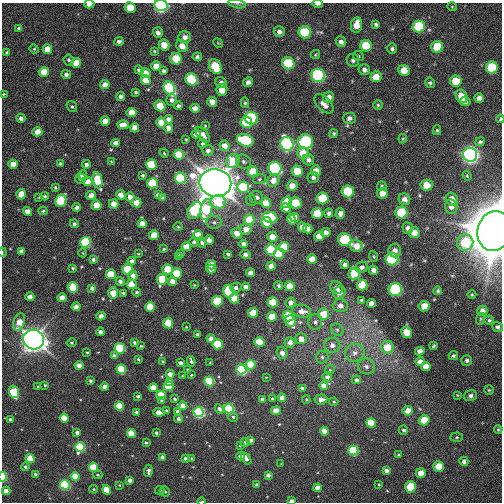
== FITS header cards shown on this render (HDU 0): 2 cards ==
NAXIS1  =                  500 / Width of image
NAXIS2  =                  500 / Height of image

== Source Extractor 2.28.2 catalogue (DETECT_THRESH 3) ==
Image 500 x 500 px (HDU 0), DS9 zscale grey, 1 PNG px = 1 image px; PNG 504 x 504 px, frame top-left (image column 1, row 500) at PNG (2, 3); each listed source drawn as its Kron ellipse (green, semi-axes under 4 px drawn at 4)
Background 0.00855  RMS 0.018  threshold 0.0535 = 3 sigma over >= 5 px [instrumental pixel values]
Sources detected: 409; all 409 listed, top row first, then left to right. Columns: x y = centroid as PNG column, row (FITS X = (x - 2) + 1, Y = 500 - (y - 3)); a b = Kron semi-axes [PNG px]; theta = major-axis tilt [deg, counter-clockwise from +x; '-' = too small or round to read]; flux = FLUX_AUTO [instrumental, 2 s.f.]
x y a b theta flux
89 4 5 3 - 13
237 4 9 3 -13 2.4
318 4 5 3 - 4.3
161 5 7 5 -11 260
130 7 5 5 - 21
452 7 5 4 - 1.3
376 24 4 3 - 2.7
357 25 8 5 80 15
419 26 6 6 - 62
19 29 4 4 - 5.2
279 32 5 5 - 4.9
305 32 6 6 - 91
158 33 5 5 - 5.3
185 37 6 6 - 6.8
119 41 4 4 - 4.3
341 42 5 5 - 5.6
218 43 5 4 - 1.2
164 45 5 5 - 13
182 46 6 5 - 9.7
366 46 6 5 - 39
437 47 6 6 - 43
34 49 5 4 - 1.2
47 49 5 5 - 20
392 49 5 5 - 2.7
154 51 3 3 - 1.4
7 53 4 4 - 2
315 54 5 4 - 1.5
358 56 6 4 -25 1.8
197 57 4 4 - 2.8
176 59 6 5 - 33
69 60 5 5 - 2.8
353 60 6 6 - 3.6
76 63 5 4 - 22
288 63 6 6 - 72
156 66 5 5 - 22
215 66 8 6 -61 34
492 68 6 6 - 56
139 70 5 4 - 3.3
364 70 6 5 - 4.8
404 70 6 5 - 17
164 71 4 3 - 3.2
44 72 5 4 - 28
146 73 5 4 - 12
66 74 5 4 - 3.9
318 75 7 6 - 170
376 77 5 5 - 18
191 79 6 6 - 100
146 80 5 4 - 24
456 81 6 5 - 25
248 82 5 4 - 4.6
221 83 6 5 - 3.9
430 83 5 4 - 2.9
105 85 5 4 - 10
169 88 7 5 -60 290
222 90 6 5 - 14
136 92 3 3 - 1.7
4 94 4 3 - 1.2
121 96 4 4 - 4.1
461 96 7 5 -62 18
328 97 6 5 - 8.3
479 98 4 4 - 6.5
172 100 6 5 - 5.4
465 101 5 4 - 3
212 102 5 5 - 9.3
245 103 5 4 - 2
324 104 12 7 -47 9.9
378 105 4 4 - 1.7
160 106 6 5 - 38
178 106 4 4 - 2.9
72 107 6 5 - 2.1
195 108 5 4 - 12
132 113 5 4 - 26
21 118 4 4 - 5.6
251 118 6 6 - 120
349 118 6 5 - 5.1
168 119 4 4 - 5.9
500 119 4 3 - 1.8
105 121 4 4 - 11
246 122 6 5 - 42
161 123 5 4 - 22
123 125 6 4 0 11
205 126 3 3 - 1
135 128 4 4 - 16
168 128 5 4 - 7.4
437 130 5 4 - 1.6
37 132 5 4 - 16
196 134 5 4 - 7.9
334 134 4 4 - 1.9
203 135 9 5 -49 7.8
186 139 3 3 - 1.2
403 139 5 3 - 1.1
245 140 8 6 -17 84
306 141 7 7 - 100
480 142 5 4 - 2
116 143 4 4 - 7.4
202 144 5 4 - 1.9
287 144 7 6 - 240
224 145 5 5 - 10
208 150 6 5 - 4.6
164 153 4 4 - 1.4
303 153 6 6 - 21
179 155 5 5 - 61
470 155 7 7 - 510
309 160 6 5 - 4.3
233 161 7 6 - 51
111 162 3 3 - 1.2
243 162 8 6 -30 4.2
13 164 5 4 - 17
60 164 4 3 - 3.4
86 164 4 4 - 4
151 165 5 5 - 78
275 168 6 6 - 170
253 171 5 5 - 37
297 171 6 5 - 28
316 171 5 5 - 12
82 175 5 4 - 4.6
142 175 4 3 - 1.9
467 176 5 4 - 1.3
313 177 5 5 - 3.4
181 178 5 5 - 120
81 179 5 5 - 2.8
260 179 6 5 - 2.2
97 180 8 5 -81 36
273 181 6 5 - 13
88 182 4 4 - 14
152 183 5 5 - 98
215 183 16 13 -10 2100
427 185 6 5 - 18
292 186 5 5 - 9.1
382 186 5 5 - 2
55 187 3 3 - 1.4
243 187 6 5 - 150
348 191 6 6 - 48
382 193 5 5 - 13
21 194 5 4 - 18
91 195 5 4 - 9.5
121 195 5 4 - 14
158 195 4 4 - 4
45 196 4 3 - 1.4
39 197 4 3 - 1.1
130 197 4 4 - 7.4
257 197 6 6 - 4.7
162 198 4 3 - 2.7
322 198 6 6 - 51
404 199 6 5 - 6.9
452 199 7 5 -60 9.9
251 200 5 5 - 1.8
61 201 6 5 - 84
218 202 7 7 - 33
287 202 6 5 - 41
136 203 5 5 - 24
266 203 5 5 - 26
295 203 6 5 - 35
114 204 5 4 - 13
96 205 5 5 - 27
77 207 4 4 - 4.5
451 207 7 6 - 6.2
286 208 5 4 - 9.7
206 209 10 6 78 72
195 210 9 6 58 180
27 211 4 4 - 13
43 211 4 3 - 1.7
401 212 6 6 - 63
317 213 5 5 - 24
329 213 4 4 - 3.2
340 214 5 4 - 5.8
270 217 7 5 -23 110
295 218 5 4 - 26
249 220 5 5 - 44
291 220 5 4 - 29
214 222 8 6 -9 3.6
267 222 6 5 - 41
74 224 4 4 - 2.3
142 224 4 4 - 12
178 227 5 3 - 1.1
302 227 5 4 - 11
408 228 5 5 - 5.7
246 229 6 5 - 13
308 229 5 4 - 12
494 231 20 16 78 5100
326 232 5 4 - 5.3
237 233 6 5 - 11
414 233 5 5 - 11
154 235 5 4 - 22
198 235 5 5 - 35
319 236 5 4 - 15
272 237 5 5 - 14
209 240 5 4 - 8.1
345 240 7 6 - 98
85 242 5 5 - 190
194 242 5 4 - 3.2
202 243 5 4 - 3.2
465 243 8 8 - 45
243 244 4 4 - 7
186 246 5 4 - 16
356 246 6 6 - 12
284 247 5 5 - 41
164 249 4 3 - 1.3
271 250 5 5 - 220
22 251 4 4 - 4.8
395 251 7 6 - 6.6
2 252 4 2 - 1.2
83 253 4 3 - 0.89
138 254 3 3 - 1
180 254 4 4 - 1.8
228 254 4 3 - 2
245 254 5 4 - 4
279 254 5 5 - 51
178 256 4 3 - 2
374 256 6 3 -70 1.4
312 259 5 4 - 23
392 259 6 6 - 130
93 260 4 3 - 2.9
132 261 4 4 - 5.5
211 265 5 4 - 13
345 265 4 4 - 4.5
271 266 4 4 - 8.3
361 267 6 5 - 4.1
73 268 3 3 - 1.4
167 269 5 5 - 28
211 269 4 4 - 11
128 270 5 5 - 97
373 270 5 4 - 5.1
251 273 4 4 - 8
111 274 5 5 - 42
177 274 5 5 - 64
354 274 6 5 - 70
133 275 5 4 - 7.1
162 279 6 5 - 53
120 281 5 4 - 4.3
172 281 5 4 - 7.6
131 284 5 5 - 16
194 285 3 3 - 1.1
362 285 5 5 - 50
279 286 4 3 - 2.5
290 286 5 4 - 25
73 287 5 5 - 53
245 287 4 4 - 5.7
336 287 7 6 - 6.2
92 288 4 4 - 3.6
236 288 5 5 - 3.5
395 289 6 6 - 140
228 291 6 5 - 89
438 291 4 4 - 2.2
137 292 4 3 - 1.6
339 292 6 6 - 8.9
113 293 6 4 87 28
123 293 3 3 - 1.4
472 294 4 3 - 1
30 297 4 4 - 8.8
62 298 4 4 - 10
234 298 5 5 - 22
361 300 3 3 - 1.3
217 301 5 5 - 54
273 302 5 5 - 73
291 303 5 5 - 7.9
371 303 4 4 - 9.5
340 306 7 6 - 7.2
424 306 5 5 - 17
76 307 4 4 - 7.8
150 307 5 5 - 37
302 311 9 6 -10 12
482 311 5 5 - 6.1
253 313 5 5 - 35
323 314 5 5 - 28
101 316 4 4 - 8.6
288 316 5 5 - 110
272 317 5 5 - 19
480 319 6 4 71 1.7
489 320 5 4 - 2.1
291 321 6 5 - 35
19 322 9 5 71 20
315 322 7 7 - 4
168 323 5 5 - 33
186 327 3 3 - 0.85
497 327 5 5 - 3.5
337 330 7 5 -44 3
100 332 4 4 - 4.2
406 332 6 5 - 23
197 334 3 3 - 2.1
34 339 10 10 - 1100
211 339 4 4 - 5.7
301 339 6 5 - 11
259 342 5 5 - 35
290 342 5 5 - 7.7
72 343 5 4 - 1.5
134 343 3 3 - 2.1
217 344 5 5 - 56
332 345 8 7 - 7.2
141 346 4 3 - 1.1
433 346 4 3 - 1.5
387 347 6 6 - 31
120 348 5 5 - 82
420 351 5 4 - 6.1
87 352 3 3 - 1.6
282 353 6 5 - 5.5
355 353 10 9 - 8.4
114 356 4 4 - 6.9
453 356 5 4 - 2.3
322 357 6 6 - 2.9
138 359 3 3 - 1.7
467 360 5 5 - 3.1
162 361 3 3 - 1.3
191 361 5 3 - 3
420 361 5 4 - 6.7
181 363 4 3 - 5.3
210 363 4 3 - 0.89
79 365 4 4 - 16
251 365 5 4 - 51
366 366 8 7 - 5.8
426 366 4 4 - 15
121 369 5 4 - 110
187 369 4 3 - 0.86
241 369 5 5 - 290
330 370 5 4 - 1.8
170 374 5 4 - 13
191 375 3 3 - 1.3
182 376 3 2 - 1.1
266 377 3 2 - 0.88
327 377 4 4 - 7
356 380 4 4 - 6.7
90 381 4 3 - 2.6
209 381 5 4 - 140
170 382 4 3 - 15
45 385 3 3 - 1.3
168 386 5 4 - 59
324 386 4 4 - 13
38 387 3 3 - 1.1
104 387 4 4 - 12
153 388 4 4 - 22
302 388 4 3 - 6.4
489 390 5 5 - 1.7
14 392 6 4 -71 110
161 395 5 4 - 52
457 395 4 4 - 1.1
138 396 4 3 - 3.4
470 396 6 5 - 3.9
282 397 4 4 - 8.8
175 399 4 3 - 2.7
263 399 4 3 - 5.8
272 399 3 3 - 1.4
321 399 6 5 - 9
306 400 4 3 - 1.6
162 401 4 4 - 5.6
334 402 4 3 - 1.8
119 406 4 4 - 79
183 406 4 4 - 21
219 409 5 4 - 5.8
229 409 5 4 - 230
166 411 3 3 - 2
178 411 4 4 - 5.9
276 411 5 4 - 19
408 411 5 5 - 15
137 412 4 3 - 4.5
159 412 6 4 -5 17
199 412 5 5 - 310
233 417 5 4 - 2.3
64 418 4 4 - 43
10 419 3 3 - 2.7
178 419 4 3 - 4.8
424 420 5 5 - 31
371 423 5 4 - 73
498 429 4 3 - 1.4
403 430 4 4 - 3.3
324 431 4 4 - 21
77 433 4 4 - 4.8
156 433 3 3 - 3
131 434 5 4 - 39
457 437 6 5 - 1.8
251 440 4 3 - 5.6
146 443 3 3 - 2.2
245 443 4 4 - 2.7
240 446 3 3 - 2
80 447 5 5 - 200
353 451 5 5 - 120
399 455 3 3 - 2.7
241 456 4 4 - 8.1
162 457 4 3 - 4.3
30 458 5 4 - 32
185 458 4 4 - 2.6
192 458 3 2 - 0.97
246 458 7 4 -55 8.7
464 461 4 4 - 3.7
281 463 3 2 - 0.67
25 467 4 4 - 1.8
93 467 5 4 - 80
439 467 5 5 - 24
386 470 4 3 - 7
148 471 6 4 85 4.5
421 473 5 4 - 14
36 474 4 4 - 3.9
98 475 5 4 - 1.4
268 475 4 3 - 5.8
75 476 4 4 - 32
3 477 5 3 - 91
130 480 4 4 - 7.3
379 484 3 3 - 1.4
65 485 5 4 - 240
119 485 3 3 - 0.98
257 485 3 3 - 3
410 487 6 5 - 48
318 488 4 4 - 11
94 489 4 3 - 1.5
107 490 5 4 - 38
160 490 5 4 - 2.6
6 491 4 4 - 14
165 491 5 5 - 2.2
291 501 4 3 - 7.6
202 502 4 2 - 5.1
At the frame edge (FLAGS 8, measured only in part): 11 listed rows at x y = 89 4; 237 4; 318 4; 161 5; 4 94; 500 119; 494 231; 2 252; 3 477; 291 501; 202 502